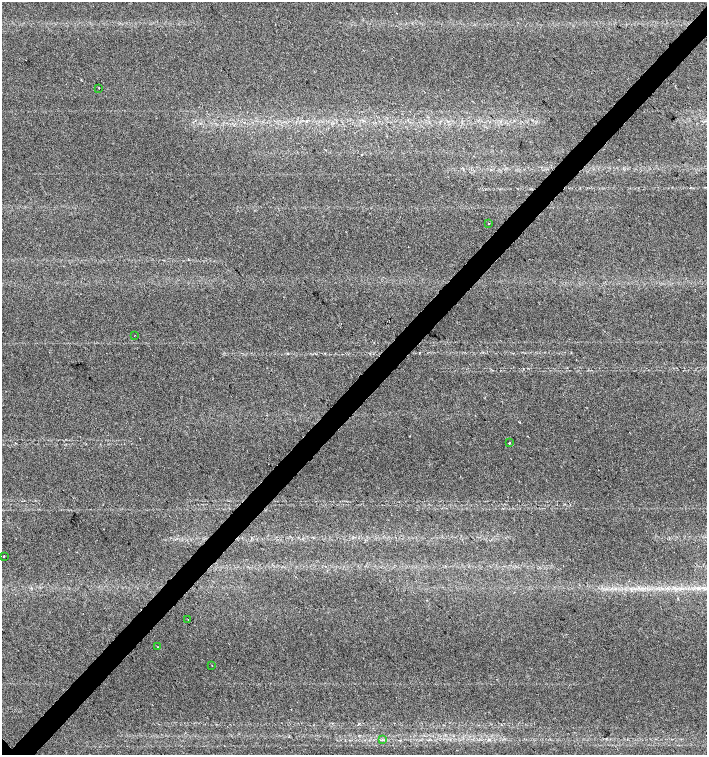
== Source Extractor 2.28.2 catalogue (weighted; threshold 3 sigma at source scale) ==
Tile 10 of 4 x 4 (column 2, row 3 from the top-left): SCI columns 1567-2975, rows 1511-3016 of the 6017 x 6028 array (HDU 1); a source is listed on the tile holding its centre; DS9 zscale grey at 2 x 2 block average (1 PNG px = mean of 2 x 2 image px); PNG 709 x 757 px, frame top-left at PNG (2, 2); each listed source drawn as its Kron ellipse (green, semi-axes under 4 px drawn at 4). Shown black and unused: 4% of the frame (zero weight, under 2 of 3 exposures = <1% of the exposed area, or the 3 px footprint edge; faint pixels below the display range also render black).
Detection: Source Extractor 2.28.2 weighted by HDU 2 'WHT'; one run over the whole footprint, this tile lists its part. Background 0.0491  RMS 0.0071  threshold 0.0321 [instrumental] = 3 sigma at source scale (4.5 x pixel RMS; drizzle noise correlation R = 1.50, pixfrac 1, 0.0396/0.0396 arcsec/px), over >= 5 px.
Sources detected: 11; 2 cosmic-ray / hot-pixel residue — neither listed nor drawn; the other 9 listed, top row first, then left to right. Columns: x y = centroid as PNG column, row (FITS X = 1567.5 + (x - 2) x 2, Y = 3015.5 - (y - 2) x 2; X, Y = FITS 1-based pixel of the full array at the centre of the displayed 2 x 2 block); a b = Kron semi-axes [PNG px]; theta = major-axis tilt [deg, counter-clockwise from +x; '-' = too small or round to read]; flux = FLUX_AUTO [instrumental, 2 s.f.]
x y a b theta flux
99 88 2 2 - 0.75
488 223 2 2 - 1.8
135 335 2 2 - 0.64
509 443 2 2 - 5.6
4 556 2 2 - 2.5
188 619 2 2 - 1.6
158 647 2 2 - 1.9
212 665 2 2 - 1.3
382 740 3 2 - 1.2